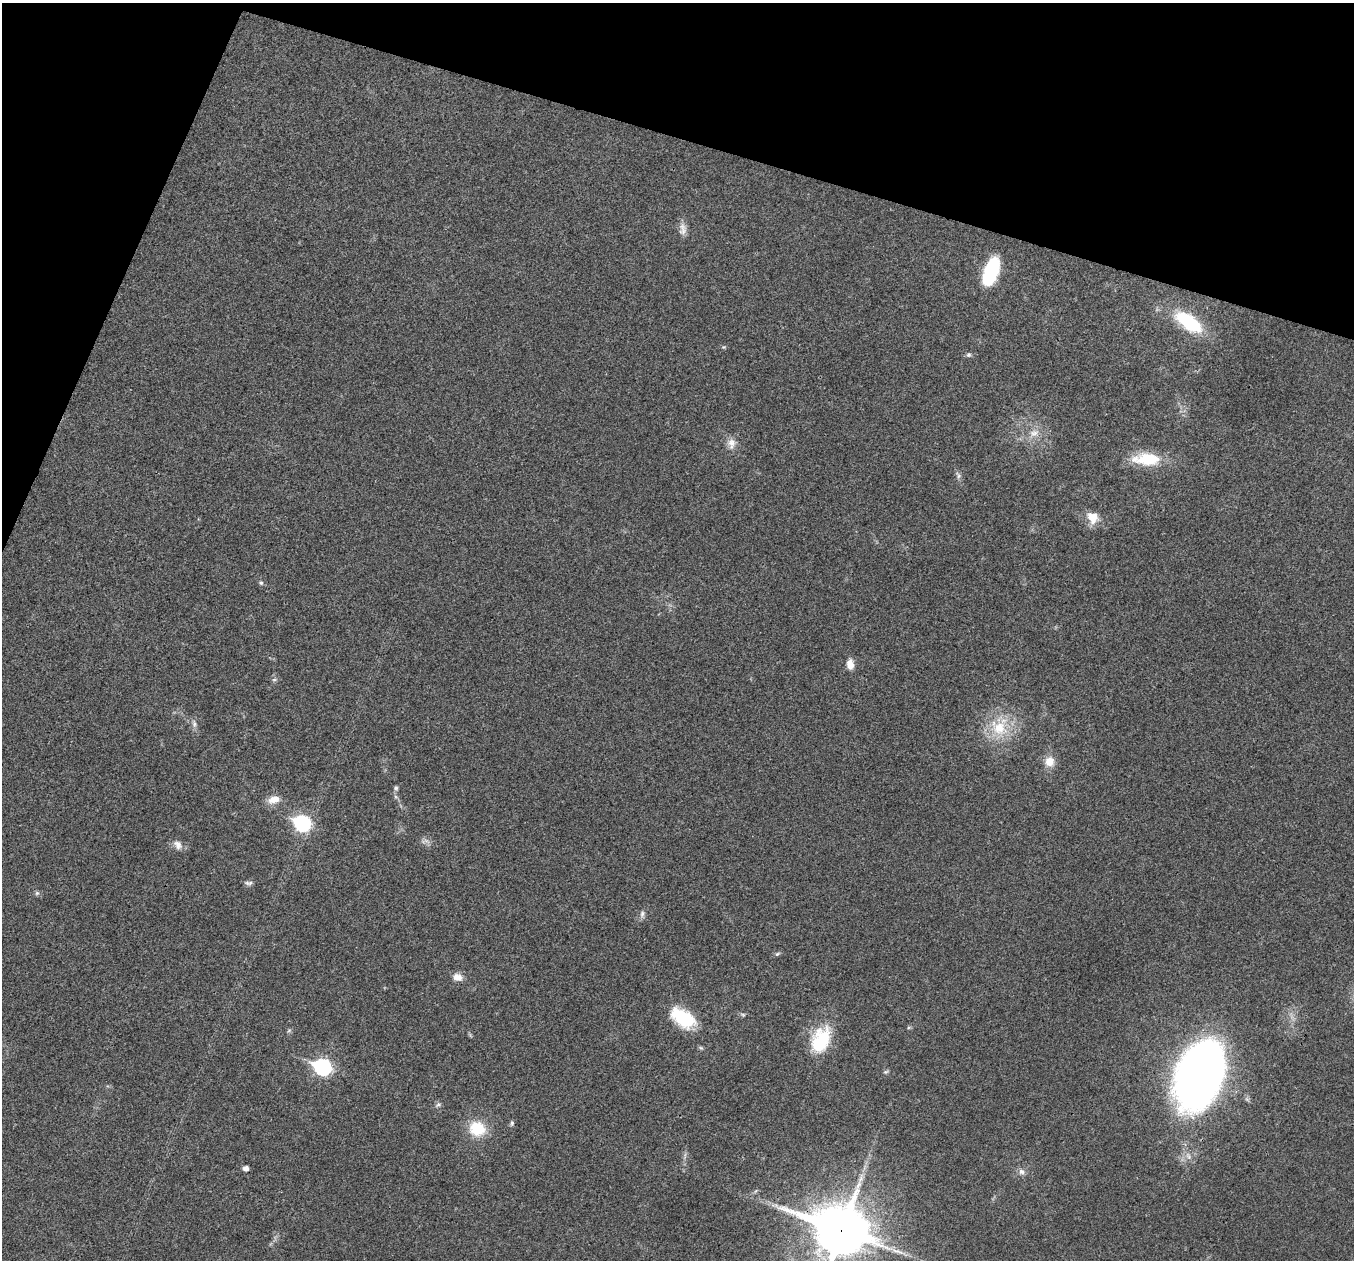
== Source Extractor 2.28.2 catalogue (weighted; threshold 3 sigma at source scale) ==
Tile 2 of 4 x 4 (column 2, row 1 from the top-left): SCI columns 1355-2706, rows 3908-5165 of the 5417 x 5431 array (HDU 1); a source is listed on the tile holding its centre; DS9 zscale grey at full resolution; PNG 1356 x 1262 px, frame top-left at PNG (2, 3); no overlay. Shown black and unused: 15% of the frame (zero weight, under 3 of 4 exposures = <1% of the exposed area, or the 3 px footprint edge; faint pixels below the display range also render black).
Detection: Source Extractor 2.28.2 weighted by HDU 2 'WHT'; one run over the whole footprint, this tile lists its part. Background 0.0212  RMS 0.0041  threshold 0.0183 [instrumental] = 3 sigma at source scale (4.5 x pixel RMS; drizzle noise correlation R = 1.50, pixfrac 1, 0.05/0.05 arcsec/px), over >= 5 px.
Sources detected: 39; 1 too faint to see at this stretch — not listed; the other 38 listed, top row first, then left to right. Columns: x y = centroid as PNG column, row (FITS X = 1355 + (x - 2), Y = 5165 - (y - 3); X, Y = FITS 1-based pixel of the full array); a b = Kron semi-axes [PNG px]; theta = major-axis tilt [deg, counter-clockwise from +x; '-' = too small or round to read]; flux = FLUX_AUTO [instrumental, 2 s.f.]
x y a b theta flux
683 229 18 9 -88 2.9
991 271 26 12 70 30
1188 322 30 14 -35 30
724 347 5 5 - 0.49
969 355 7 6 - 0.86
1034 433 15 10 21 4.3
732 443 17 11 86 3.6
1147 459 34 14 -1 16
958 475 10 6 -61 1.3
1093 517 17 14 -54 5.8
261 583 6 5 - 0.72
850 664 12 8 -85 3.8
274 680 6 5 - 0.77
194 724 12 7 -75 1.7
999 728 27 20 -36 16
1049 761 13 12 - 5.1
396 788 6 5 - 0.81
274 800 15 10 15 4.5
302 823 9 8 - 58
426 841 10 5 -26 1.4
178 845 13 10 -52 2.7
248 883 12 5 -4 1.1
37 893 6 6 - 0.8
642 914 9 7 82 1.4
777 954 7 5 30 0.73
457 977 12 9 -17 3.3
683 1018 29 16 -34 20
289 1030 6 4 20 0.59
821 1040 32 19 66 23
322 1067 8 7 - 99
886 1072 7 5 20 0.69
1199 1075 55 34 69 310
438 1105 9 5 42 0.99
512 1123 8 5 81 0.72
477 1129 15 14 - 15
246 1168 5 4 - 2.2
1021 1172 8 7 - 1.7
841 1230 20 17 -19 2000
Overlapping masked pixels (flux is a lower limit): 2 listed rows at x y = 1199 1075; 841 1230
Isophote crosses this tile's border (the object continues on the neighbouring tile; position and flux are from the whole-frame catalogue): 1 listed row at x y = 841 1230